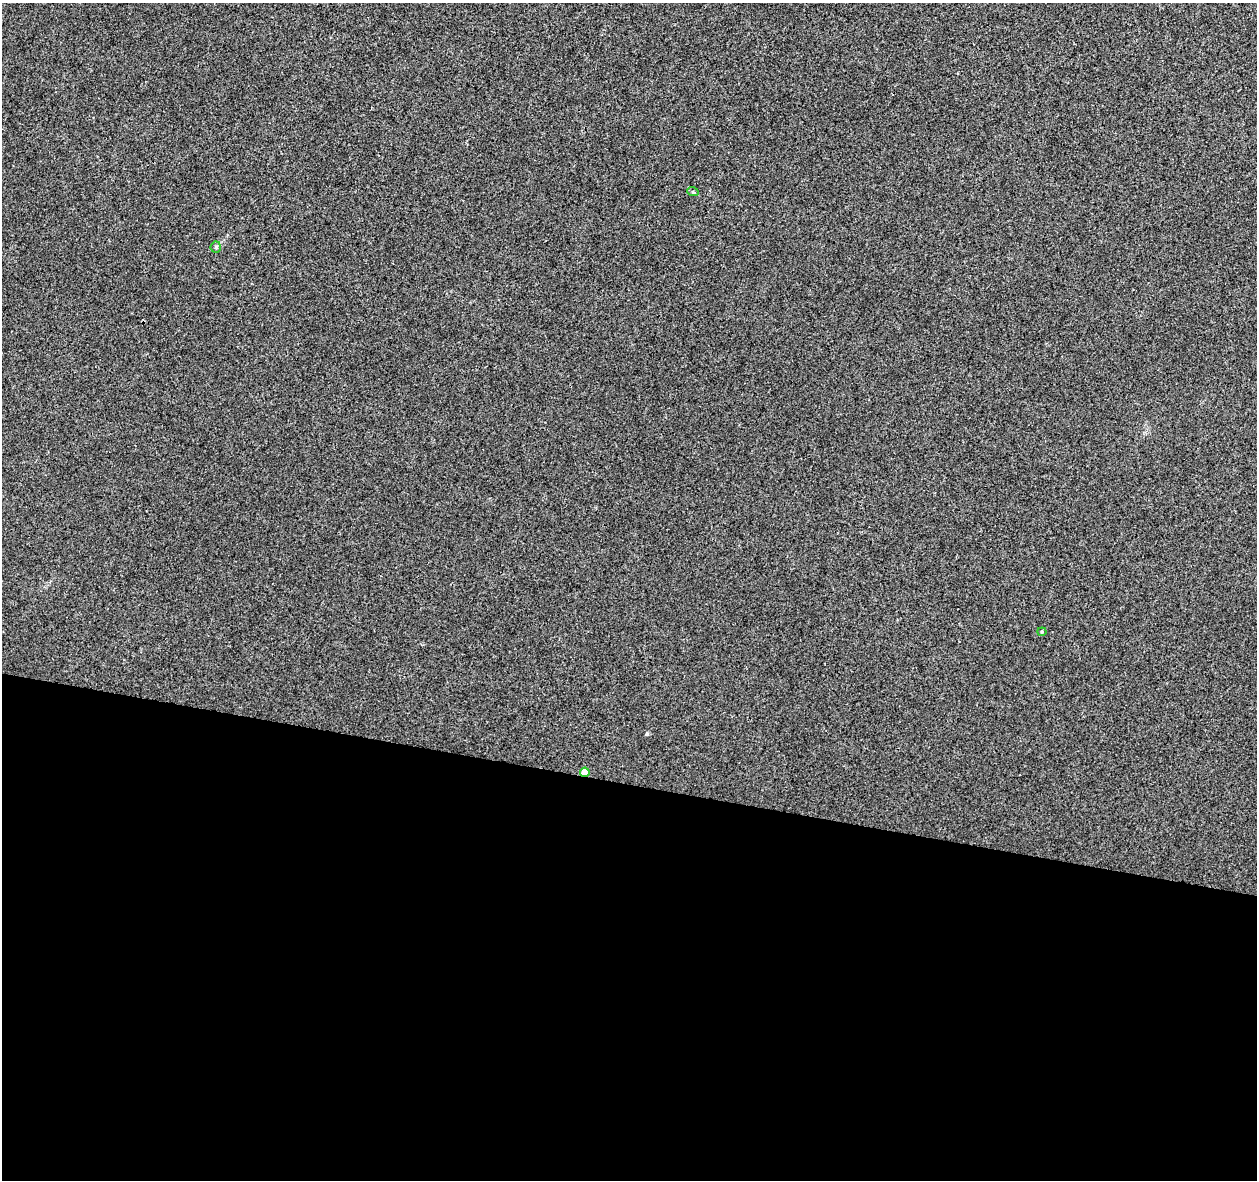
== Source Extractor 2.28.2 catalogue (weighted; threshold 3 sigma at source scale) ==
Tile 14 of 4 x 4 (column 2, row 4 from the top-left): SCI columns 1255-2509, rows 223-1400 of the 5027 x 5220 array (HDU 1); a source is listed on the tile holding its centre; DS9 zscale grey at full resolution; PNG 1259 x 1182 px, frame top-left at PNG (2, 3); each listed source drawn as its Kron ellipse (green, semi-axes under 4 px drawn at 4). Shown black and unused: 34% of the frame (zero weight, under 3 of 4 exposures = <1% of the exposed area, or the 3 px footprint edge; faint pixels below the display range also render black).
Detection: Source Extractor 2.28.2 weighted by HDU 2 'WHT'; one run over the whole footprint, this tile lists its part. Background 0.00164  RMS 0.0031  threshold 0.0139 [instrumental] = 3 sigma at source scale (4.5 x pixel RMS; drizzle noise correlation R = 1.50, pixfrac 1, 0.0396/0.0396 arcsec/px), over >= 5 px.
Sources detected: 4; all 4 listed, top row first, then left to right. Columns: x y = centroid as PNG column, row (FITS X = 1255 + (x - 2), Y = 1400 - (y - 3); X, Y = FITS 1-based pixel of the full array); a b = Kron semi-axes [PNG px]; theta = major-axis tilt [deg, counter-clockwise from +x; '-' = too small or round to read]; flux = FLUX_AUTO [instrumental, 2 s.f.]
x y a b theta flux
693 192 6 3 -18 0.34
216 247 5 5 - 0.44
1042 632 4 4 - 0.33
585 772 5 4 - 5.9
Overlapping masked pixels (flux is a lower limit): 1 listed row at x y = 585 772